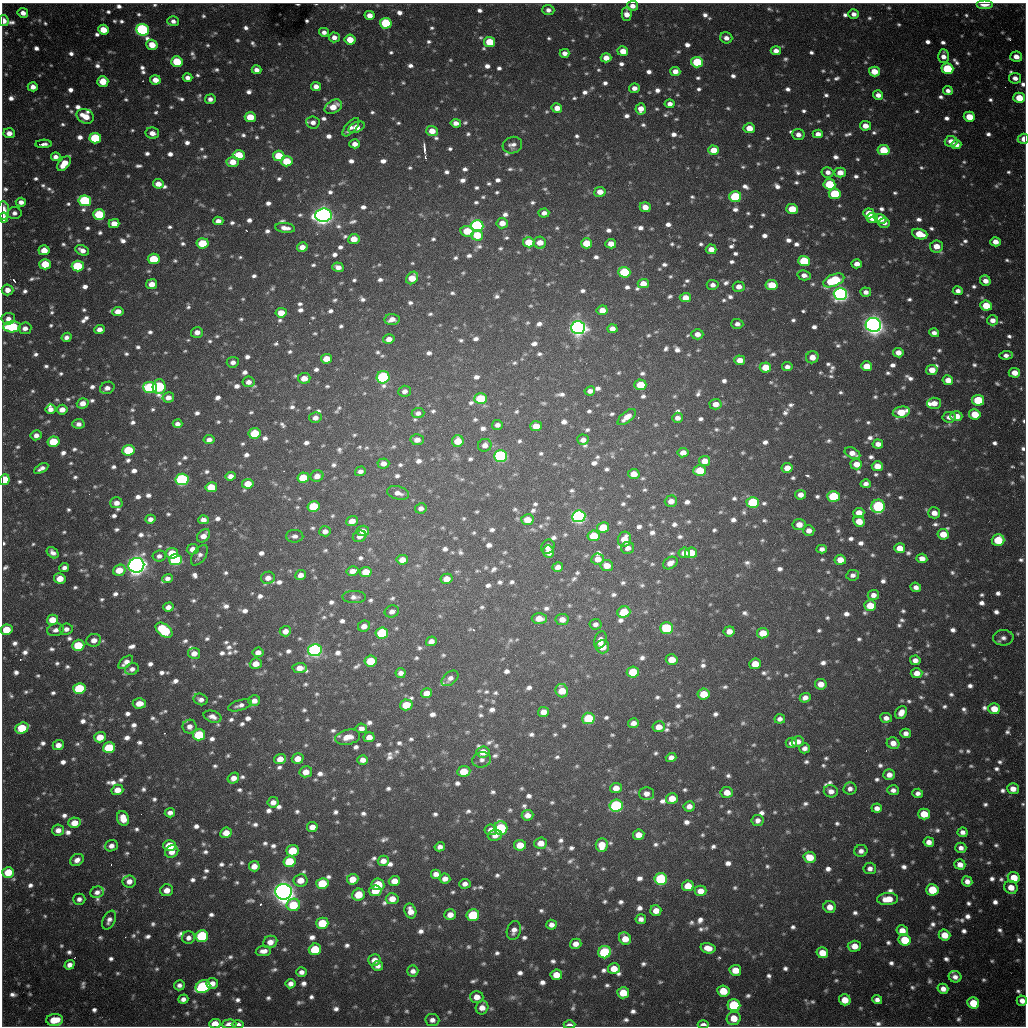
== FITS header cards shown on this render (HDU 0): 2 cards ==
NAXIS1  =                 1024 / length of data axis 1
NAXIS2  =                 1024 / length of data axis 2

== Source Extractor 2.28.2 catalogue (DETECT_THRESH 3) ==
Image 1024 x 1024 px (HDU 0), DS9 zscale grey, 1 PNG px = 1 image px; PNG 1028 x 1028 px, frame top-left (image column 1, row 1024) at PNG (2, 3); each listed source drawn as its Kron ellipse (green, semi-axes under 4 px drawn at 4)
Background 859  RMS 24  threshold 72.3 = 3 sigma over >= 5 px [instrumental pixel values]
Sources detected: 1626; of the 1626, the 500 brightest by FLUX_AUTO listed and drawn (1126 fainter detections omitted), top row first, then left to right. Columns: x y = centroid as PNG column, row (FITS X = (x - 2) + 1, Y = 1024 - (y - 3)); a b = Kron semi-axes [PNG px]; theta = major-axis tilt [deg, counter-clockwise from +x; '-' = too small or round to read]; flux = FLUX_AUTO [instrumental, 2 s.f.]
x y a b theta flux
985 4 8 4 0 2.3e+04
632 6 6 5 - 1.2e+04
548 10 6 5 - 8.3e+03
23 13 5 5 - 1.2e+04
627 14 7 5 88 1.6e+04
854 14 5 4 - 9.2e+03
369 15 5 4 - 1.4e+04
4 21 5 4 - 1.5e+04
173 21 6 5 - 7.9e+03
386 23 6 5 - 1.2e+05
103 30 5 5 - 3.1e+04
142 30 6 6 - 3.2e+05
324 32 5 4 - 8.4e+03
334 37 5 5 - 1.1e+04
726 38 6 5 - 9.9e+03
350 40 5 5 - 3.3e+04
489 42 5 5 - 5.8e+04
152 45 5 5 - 3.0e+04
623 51 5 5 - 2.2e+04
776 51 5 4 - 1.2e+04
564 53 5 4 - 1.1e+04
943 56 7 5 90 1.1e+04
1016 57 6 5 - 1.4e+04
606 58 5 4 - 1.8e+04
177 62 5 5 - 7.0e+04
697 62 6 5 - 9.5e+04
947 69 6 5 - 1.1e+05
256 70 5 4 - 1.0e+04
675 71 5 4 - 1.3e+04
874 71 5 5 - 3.0e+04
187 78 5 4 - 9.3e+03
1015 78 6 5 - 1.1e+04
155 80 5 4 - 1.9e+04
103 81 5 5 - 3.8e+04
316 86 5 4 - 1.2e+04
33 87 5 4 - 1.2e+04
634 88 5 5 - 1.1e+04
948 91 5 4 - 8.1e+03
878 95 5 4 - 1.1e+04
1019 98 6 5 - 3.6e+04
210 99 5 5 - 8.8e+03
670 104 5 4 - 1.0e+04
333 107 9 6 29 2.6e+04
557 108 5 5 - 1.5e+04
641 109 5 5 - 1.6e+04
85 116 9 7 -25 3.2e+04
250 117 5 5 - 4.2e+04
969 117 5 5 - 3.7e+04
313 122 7 6 - 8.8e+03
456 123 5 4 - 1.0e+04
865 126 5 4 - 1.7e+04
351 127 11 5 49 9.0e+03
356 127 8 5 24 2.0e+04
749 128 5 5 - 2.6e+04
432 131 6 5 - 2.2e+04
9 133 6 5 - 1.3e+04
152 133 7 5 -12 1.3e+04
818 134 5 4 - 1.1e+04
798 135 6 5 - 9.6e+03
95 138 6 5 - 1.3e+05
1023 139 5 5 - 1.7e+04
951 141 6 5 - 2.0e+04
44 144 8 3 3 8.2e+03
355 144 5 4 - 1.3e+04
956 144 5 4 - 1.2e+04
512 145 10 8 17 9.8e+03
714 150 5 5 - 3.4e+04
883 150 6 5 - 5.7e+04
239 155 6 5 - 5.2e+04
279 156 6 5 - 5.8e+04
56 157 5 4 - 8.8e+03
287 161 6 5 - 5.0e+04
233 162 6 5 - 2.2e+04
64 164 8 5 50 3.1e+04
828 172 6 5 - 9.8e+03
840 173 6 5 - 1.9e+04
158 184 5 4 - 1.6e+04
829 184 6 5 - 8.4e+04
600 192 5 5 - 1.8e+04
835 194 6 5 - 1.0e+05
735 197 6 5 - 1.5e+05
85 201 6 5 - 2.0e+05
21 202 5 4 - 9.6e+03
645 207 5 5 - 1.6e+04
792 209 6 5 - 4.5e+04
3 210 9 5 -88 2.2e+04
14 213 7 6 - 8.1e+03
544 213 5 4 - 9.7e+03
869 213 5 5 - 2.7e+04
99 214 6 5 - 9.3e+04
323 215 8 6 6 1.4e+06
3 218 5 4 - 2.1e+04
872 218 6 5 - 2.7e+04
880 219 6 5 - 2.2e+04
218 221 5 4 - 1.1e+04
502 223 6 5 - 2.0e+04
884 223 6 5 - 7.9e+03
114 224 5 4 - 2.2e+04
477 226 6 5 - 3.6e+05
285 228 10 5 -7 1.3e+04
467 231 7 5 -7 5.1e+04
920 234 8 5 -18 4.2e+04
477 235 6 5 - 5.0e+04
354 239 5 5 - 2.4e+04
529 242 6 5 - 4.5e+04
995 242 5 4 - 1.6e+04
203 243 6 5 - 5.9e+04
540 243 6 6 - 2.2e+04
586 243 5 5 - 4.3e+04
611 244 5 4 - 2.0e+04
936 246 6 6 - 2.3e+04
302 247 5 5 - 1.4e+04
711 249 5 4 - 1.6e+04
44 250 5 5 - 2.4e+04
82 250 7 5 -26 1.2e+04
154 259 6 5 - 6.3e+04
804 261 6 5 - 1.0e+05
45 264 6 5 - 4.6e+04
857 264 5 4 - 1.5e+04
78 266 6 5 - 1.1e+05
338 267 6 4 -19 1.1e+04
624 272 6 5 - 1.3e+05
804 275 6 5 - 1.0e+04
412 278 7 5 47 3.0e+04
834 280 11 6 23 1.4e+05
985 281 6 5 - 1.3e+04
152 284 5 5 - 1.9e+04
643 284 5 4 - 2.3e+04
713 285 6 5 - 9.3e+03
772 285 6 5 - 4.8e+04
739 287 6 5 - 1.5e+04
7 290 6 5 - 1.4e+04
958 291 5 4 - 8.8e+03
866 292 5 4 - 9.9e+03
840 294 6 6 - 8.0e+05
685 298 5 4 - 2.2e+04
986 306 6 5 - 4.6e+04
602 310 5 5 - 1.8e+04
118 311 5 4 - 1.8e+04
281 313 5 5 - 2.6e+04
8 319 6 6 - 1.1e+04
392 319 7 5 -1 1.4e+04
992 320 5 5 - 1.2e+04
737 324 6 5 - 8.1e+03
873 325 8 7 - 1.5e+06
12 327 9 5 4 1.5e+05
578 327 7 6 - 1.1e+06
25 328 6 5 - 1.0e+04
99 329 5 4 - 1.2e+04
612 329 5 4 - 1.2e+04
197 332 6 5 - 1.1e+04
934 333 5 4 - 8.1e+03
697 334 6 5 - 1.3e+04
66 337 5 4 - 8.0e+03
389 339 6 5 - 1.3e+04
898 353 5 4 - 1.6e+04
1006 355 6 4 6 8.9e+03
812 357 6 6 - 1.7e+04
326 359 5 5 - 2.4e+04
740 360 5 4 - 1.8e+04
233 362 6 5 - 8.4e+03
867 366 5 5 - 2.8e+04
765 367 6 5 - 3.9e+04
787 367 5 4 - 8.5e+03
932 370 6 5 - 2.3e+04
1014 373 6 5 - 1.9e+04
383 377 6 6 - 2.9e+05
304 378 6 5 - 1.9e+04
948 380 5 5 - 1.9e+04
248 382 6 5 - 9.8e+03
640 385 6 5 - 5.1e+04
159 387 7 6 - 2.0e+05
107 388 7 6 - 1.2e+04
150 388 7 5 -5 2.1e+05
405 391 6 5 - 8.7e+03
590 391 5 4 - 8.4e+03
168 397 6 5 - 1.2e+04
481 399 6 5 - 1.1e+05
978 400 6 5 - 9.5e+04
83 403 6 5 - 1.5e+04
934 403 7 5 3 1.7e+04
715 404 6 5 - 1.7e+04
51 409 5 5 - 1.1e+04
62 410 5 5 - 1.5e+04
901 412 8 5 11 4.9e+04
418 413 6 5 - 8.0e+03
975 414 6 5 - 4.5e+04
956 416 6 5 - 2.2e+04
627 417 11 5 39 1.8e+04
949 417 6 5 - 1.0e+04
315 418 6 5 - 9.9e+03
677 418 5 5 - 1.1e+04
78 424 6 5 - 8.4e+03
177 424 5 4 - 8.7e+03
497 425 5 5 - 8.2e+03
536 426 6 5 - 2.4e+04
255 433 6 5 - 6.7e+04
36 435 5 5 - 9.7e+03
209 440 5 4 - 1.0e+04
417 440 6 5 - 1.4e+04
583 440 5 5 - 1.1e+04
458 441 6 5 - 3.3e+04
53 442 6 5 - 6.2e+04
878 444 5 4 - 1.2e+04
485 445 7 6 - 1.2e+04
128 450 6 5 - 9.3e+04
683 453 5 4 - 1.5e+04
852 453 8 5 -26 1.5e+04
501 456 6 5 - 3.3e+05
705 461 5 5 - 2.1e+04
383 463 6 5 - 1.2e+04
856 464 6 5 - 1.9e+04
877 466 5 5 - 2.2e+04
41 468 8 4 30 8.1e+03
787 468 5 5 - 2.1e+04
360 471 5 4 - 8.4e+03
700 471 6 5 - 4.8e+04
634 474 6 5 - 2.2e+04
231 476 5 4 - 1.1e+04
317 476 6 5 - 1.4e+04
303 478 6 5 - 5.6e+04
182 479 6 5 - 3.0e+05
5 480 5 5 - 6.4e+04
248 484 5 5 - 2.8e+04
866 484 5 4 - 8.3e+03
211 487 6 5 - 4.8e+04
398 493 11 6 -15 1.2e+04
800 495 5 4 - 1.2e+04
833 496 6 5 - 1.0e+05
671 501 6 5 - 1.5e+04
753 502 6 5 - 1.3e+05
116 503 6 5 - 1.2e+04
314 506 6 5 - 9.5e+04
878 506 7 6 - 2.3e+05
421 508 6 5 - 9.1e+03
859 513 5 5 - 2.0e+04
934 513 6 5 - 1.5e+04
579 516 6 6 - 5.6e+05
150 519 5 4 - 9.9e+03
203 520 5 4 - 1.1e+04
527 520 6 5 - 2.9e+04
352 521 6 5 - 1.7e+04
859 521 6 5 - 2.6e+04
799 524 6 5 - 1.8e+04
603 527 6 5 - 5.1e+04
809 530 6 5 - 1.2e+04
325 531 6 5 - 9.7e+03
363 531 6 5 - 1.7e+04
943 534 6 5 - 3.0e+04
204 536 8 5 44 1.5e+04
295 536 8 6 0 8.1e+03
360 536 7 5 23 9.8e+03
594 536 6 5 - 6.6e+04
624 539 7 6 - 2.6e+04
998 540 6 6 - 6.7e+04
548 547 7 6 - 1.0e+04
628 548 6 6 - 9.6e+03
900 548 5 5 - 2.6e+04
193 549 6 5 - 1.5e+04
822 549 5 4 - 8.4e+03
548 552 6 5 - 1.7e+04
53 553 7 5 -42 8.7e+03
172 553 6 5 - 3.5e+04
684 553 6 5 - 1.5e+04
691 553 6 5 - 4.2e+04
199 555 12 6 55 8.1e+03
159 556 6 5 - 8.1e+03
922 558 5 4 - 1.5e+04
598 559 6 5 - 1.7e+04
175 560 6 5 - 2.3e+05
402 560 6 5 - 2.0e+04
840 560 5 5 - 2.2e+04
670 563 8 5 31 1.3e+04
136 565 8 7 - 1.5e+06
607 566 6 5 - 2.1e+04
558 567 5 4 - 1.1e+04
64 568 5 4 - 8.1e+03
119 570 6 5 - 3.0e+04
352 571 6 5 - 1.3e+04
366 572 6 5 - 3.5e+04
301 575 5 5 - 1.2e+04
853 575 6 5 - 8.0e+03
60 578 6 5 - 2.7e+04
167 578 5 4 - 8.8e+03
268 578 7 6 - 1.3e+04
446 579 6 5 - 2.1e+04
916 587 5 4 - 9.0e+03
873 595 5 5 - 1.2e+04
354 597 12 6 -1 8.2e+03
870 606 6 5 - 3.7e+04
168 607 5 4 - 1.0e+04
392 611 7 6 - 8.8e+03
624 612 6 5 - 5.7e+04
539 618 7 5 1 2.1e+04
562 619 6 5 - 1.4e+04
52 620 5 5 - 2.9e+04
595 624 6 5 - 8.1e+03
364 626 6 5 - 1.2e+04
667 628 6 5 - 1.3e+05
66 629 6 5 - 8.8e+03
7 630 6 5 - 4.5e+04
55 630 8 6 13 8.7e+03
164 630 9 6 -39 1.3e+05
285 631 5 5 - 1.3e+04
729 631 5 5 - 1.4e+04
382 633 6 5 - 1.3e+05
763 633 6 5 - 3.2e+04
1003 638 10 8 2 8.7e+03
94 640 7 6 - 1.3e+04
600 640 9 6 71 1.5e+04
431 641 5 4 - 9.9e+03
78 645 6 5 - 6.6e+04
602 647 6 6 - 2.7e+04
315 650 7 6 - 5.6e+05
258 652 5 4 - 1.2e+04
194 653 6 5 - 1.4e+04
672 660 6 5 - 2.9e+04
915 660 5 5 - 1.1e+04
371 661 6 5 - 6.2e+04
126 662 9 5 41 1.2e+04
256 664 6 5 - 1.7e+04
755 664 6 5 - 3.1e+04
300 668 7 5 4 2.0e+04
132 669 7 5 24 8.5e+03
633 672 6 5 - 7.1e+04
401 673 5 5 - 8.6e+03
917 673 6 5 - 1.6e+04
450 678 9 6 40 9.7e+03
821 684 6 5 - 1.8e+04
79 688 6 5 - 1.2e+05
562 691 7 6 - 3.1e+04
426 693 6 5 - 1.7e+04
704 694 6 5 - 4.0e+04
805 698 5 4 - 1.1e+04
201 699 7 5 -15 8.6e+03
254 701 6 5 - 1.1e+04
139 703 6 5 - 2.1e+04
240 705 12 5 17 8.7e+03
406 705 6 5 - 4.1e+04
994 709 6 5 - 2.7e+04
543 712 5 5 - 1.5e+04
901 713 7 5 55 1.6e+04
212 717 9 5 -17 1.0e+04
588 718 6 5 - 9.7e+04
886 718 6 5 - 9.8e+03
780 719 5 5 - 8.0e+03
633 723 5 5 - 1.1e+04
190 727 7 7 - 1.1e+04
659 727 6 5 - 1.8e+04
22 728 7 5 21 6.4e+04
361 728 6 5 - 8.7e+03
906 733 5 4 - 9.1e+03
199 735 6 5 - 1.0e+05
100 737 6 5 - 2.9e+04
348 737 13 7 12 2.3e+04
369 737 5 5 - 1.6e+04
798 742 6 5 - 1.2e+04
791 743 6 5 - 1.2e+04
893 743 6 5 - 1.6e+04
58 745 5 5 - 1.4e+04
109 748 6 5 - 9.1e+04
804 748 5 5 - 8.8e+03
483 752 6 5 - 2.3e+04
671 757 5 4 - 1.0e+04
280 759 6 5 - 1.9e+04
298 759 6 5 - 2.0e+04
363 760 5 5 - 1.1e+04
482 760 9 7 15 8.1e+03
464 771 6 5 - 3.9e+04
306 772 6 5 - 1.7e+04
889 775 6 5 - 1.3e+04
233 778 6 5 - 1.4e+04
616 788 6 5 - 1.9e+04
850 789 6 6 - 8.3e+03
1013 789 6 5 - 1.6e+04
117 790 6 5 - 2.0e+04
893 790 6 5 - 8.5e+03
831 791 7 6 - 1.2e+04
727 792 6 5 - 2.0e+04
646 793 7 6 - 1.2e+04
918 793 5 4 - 7.9e+03
672 798 6 5 - 2.6e+04
273 802 6 5 - 1.2e+04
616 806 6 6 - 2.7e+05
689 806 5 5 - 1.3e+04
877 808 5 4 - 1.0e+04
170 813 5 4 - 9.2e+03
924 814 6 5 - 4.0e+04
527 815 6 5 - 1.5e+04
123 818 7 6 - 2.6e+04
758 820 6 5 - 1.0e+04
74 823 6 5 - 2.4e+04
312 827 5 5 - 1.5e+04
501 828 7 6 - 1.6e+05
58 830 6 5 - 1.3e+04
491 830 6 5 - 1.2e+04
963 832 5 5 - 9.1e+03
226 833 6 5 - 2.1e+04
495 835 7 5 7 1.1e+04
639 835 6 5 - 1.9e+04
929 842 5 5 - 1.2e+04
541 843 6 5 - 2.1e+04
170 845 6 5 - 5.3e+04
520 845 6 5 - 2.8e+04
602 845 7 6 - 2.9e+04
111 846 6 5 - 1.1e+04
440 847 5 4 - 8.7e+03
961 848 5 5 - 9.2e+03
293 851 6 5 - 5.6e+04
861 851 6 6 - 9.5e+03
172 852 7 6 - 1.7e+04
810 857 6 5 - 4.0e+04
77 860 7 5 34 1.2e+04
383 861 5 5 - 1.3e+04
289 862 6 5 - 8.2e+04
960 864 5 5 - 1.4e+04
254 866 5 5 - 1.6e+04
870 868 6 6 - 9.7e+03
8 872 6 5 - 4.1e+04
436 874 5 5 - 1.1e+04
1014 878 6 5 - 3.6e+04
353 879 6 5 - 2.7e+04
445 879 5 5 - 1.2e+04
661 879 6 6 - 1.9e+05
300 880 7 6 - 2.2e+04
129 881 6 6 - 1.4e+04
394 881 5 5 - 2.1e+04
967 881 5 5 - 1.1e+04
322 883 6 5 - 6.6e+04
378 884 6 6 - 6.3e+04
465 884 5 5 - 9.8e+03
688 886 6 5 - 3.1e+04
1011 887 7 6 - 2.2e+04
167 890 6 6 - 1.7e+04
932 890 6 6 - 5.7e+04
375 891 6 5 - 3.1e+04
700 891 6 5 - 1.8e+04
97 892 7 5 21 8.9e+03
284 892 8 8 - 1.9e+06
358 895 6 6 - 3.7e+04
79 899 6 5 - 8.1e+03
392 899 6 5 - 2.1e+04
887 899 10 6 4 3.2e+04
293 905 7 6 - 6.7e+04
830 907 6 5 - 1.7e+04
656 910 5 5 - 1.9e+04
410 911 8 5 -73 1.7e+04
450 915 6 5 - 1.5e+04
473 915 6 5 - 1.1e+05
641 919 5 5 - 8.7e+03
109 920 10 6 64 9.3e+03
322 923 6 5 - 6.1e+04
551 925 5 5 - 1.0e+04
514 930 9 7 72 1.1e+04
902 931 6 5 - 2.0e+04
944 935 6 5 - 3.0e+04
202 936 6 6 - 1.6e+05
188 938 6 6 - 1.0e+04
625 939 6 5 - 2.6e+04
905 940 6 5 - 6.0e+04
270 942 7 6 - 1.5e+04
576 944 6 5 - 1.4e+04
854 946 6 5 - 1.9e+04
708 948 7 5 -14 1.9e+04
315 949 6 6 - 7.4e+04
263 951 8 5 7 1.2e+04
604 952 6 6 - 1.5e+05
822 953 6 5 - 2.9e+04
374 960 6 5 - 1.7e+04
70 965 5 4 - 1.0e+04
378 966 5 5 - 8.0e+03
614 969 6 5 - 2.6e+04
735 970 6 5 - 2.8e+04
413 971 5 5 - 8.8e+03
301 972 5 4 - 8.9e+03
556 975 6 5 - 2.5e+04
955 977 6 5 - 9.2e+03
212 983 6 5 - 1.4e+04
290 984 5 4 - 9.9e+03
179 985 5 5 - 8.1e+03
203 987 7 6 - 2.4e+05
943 989 5 5 - 1.3e+04
723 991 6 5 - 4.4e+04
623 993 6 5 - 4.3e+04
477 997 7 6 - 1.8e+04
183 999 5 4 - 8.9e+03
845 1000 6 5 - 3.1e+04
877 1000 5 4 - 8.7e+03
1022 1001 5 5 - 1.2e+04
973 1003 6 5 - 4.8e+04
734 1005 6 6 - 1.8e+05
482 1007 7 6 - 1.7e+04
734 1018 7 6 - 3.1e+04
55 1020 8 6 3 4.3e+04
432 1020 7 6 - 9.2e+03
215 1024 6 4 3 2.8e+04
229 1024 7 4 2 1.6e+04
238 1024 6 4 1 8.9e+03
703 1024 5 3 - 9.8e+03
569 1025 6 3 0 1.1e+04
At the frame edge (FLAGS 8, measured only in part): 14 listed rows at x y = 985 4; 632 6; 4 21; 1023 139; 3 210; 3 218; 12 327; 5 480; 1022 1001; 215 1024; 229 1024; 238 1024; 703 1024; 569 1025
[1126 fainter detections neither listed nor drawn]

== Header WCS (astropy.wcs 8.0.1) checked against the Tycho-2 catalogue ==
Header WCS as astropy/WCSLIB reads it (CRVAL/CRPIX/CD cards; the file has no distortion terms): RA---TAN/DEC--TAN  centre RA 19:04:12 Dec -20:34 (286.05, -20.56 deg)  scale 1.18 arcsec/px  FOV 20.1' x 20.2'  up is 0 deg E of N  parity flipped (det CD > 0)
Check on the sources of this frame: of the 60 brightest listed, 16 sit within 1.7 arcsec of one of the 22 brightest Tycho-2 stars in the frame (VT <= 11.99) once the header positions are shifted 0.22 arcsec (0.06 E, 0.21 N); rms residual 0.58 arcsec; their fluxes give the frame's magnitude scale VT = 25.13 - 2.5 log10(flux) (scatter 0.27 mag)
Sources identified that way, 16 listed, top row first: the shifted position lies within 1.7 arcsec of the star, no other Tycho-2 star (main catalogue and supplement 1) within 3.4 arcsec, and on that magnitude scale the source's flux lands within +1.5 / -3 mag of the star's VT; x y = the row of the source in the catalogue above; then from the Tycho-2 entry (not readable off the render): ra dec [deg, ICRS J2000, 3 dp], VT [Tycho-2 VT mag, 2 dp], TYC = Tycho-2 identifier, HIP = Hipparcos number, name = IAU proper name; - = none
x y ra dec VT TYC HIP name
142 30 285.922 -20.401 11.84 6290-1553-1 - -
95 138 285.906 -20.437 11.70 6290-1190-1 - -
85 201 285.902 -20.457 11.63 6290-1914-1 - -
477 226 286.039 -20.466 11.64 6291-2563-1 - -
840 294 286.166 -20.490 11.06 6291-1861-1 - -
873 325 286.177 -20.500 9.72 6291-280-1 - -
578 327 286.074 -20.500 10.56 6291-2482-1 - -
383 377 286.006 -20.516 11.38 6291-2555-1 - -
182 479 285.935 -20.549 11.40 6290-1670-1 - -
579 516 286.074 -20.562 10.72 6291-940-1 - -
136 565 285.919 -20.577 9.38 6290-1734-1 - -
315 650 285.981 -20.605 11.19 6290-1602-1 - -
616 806 286.086 -20.657 11.94 6295-2470-1 - -
661 879 286.102 -20.681 11.90 6295-452-1 - -
284 892 285.970 -20.684 9.47 6294-85-1 - -
604 952 286.082 -20.705 11.99 6295-205-1 - -